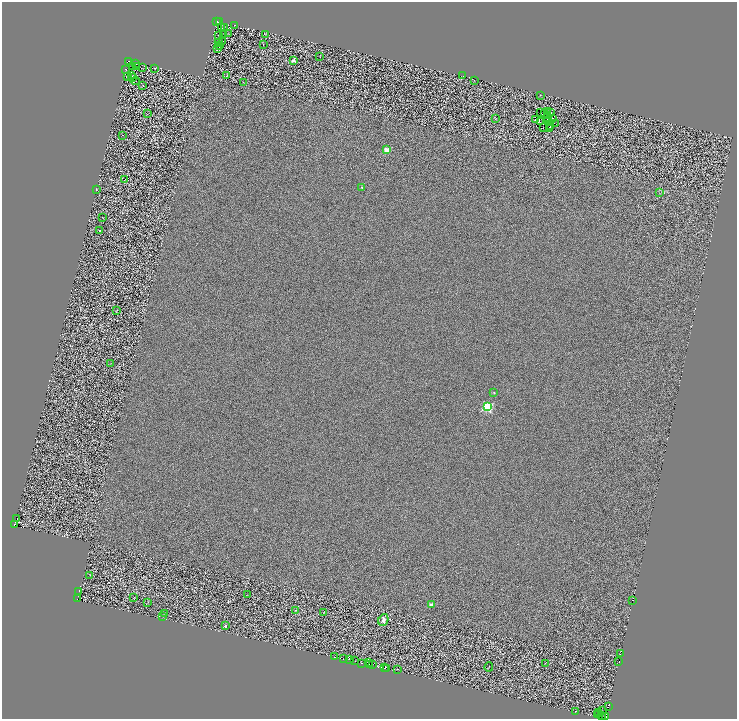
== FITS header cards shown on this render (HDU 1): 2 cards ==
NAXIS1  =                 1470
NAXIS2  =                 1434

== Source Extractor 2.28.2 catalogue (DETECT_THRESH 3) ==
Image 1470 x 1434 px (HDU 1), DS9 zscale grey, zoomed out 1/2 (1 PNG px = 2 x 2 image px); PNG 739 x 721 px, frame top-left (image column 2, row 1434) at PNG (2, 2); each listed source drawn as its Kron ellipse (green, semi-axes under 4 px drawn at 4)
Background 0.592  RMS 2.4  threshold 7.08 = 3 sigma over >= 5 px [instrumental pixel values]
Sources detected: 164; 65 cannot appear on this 1/2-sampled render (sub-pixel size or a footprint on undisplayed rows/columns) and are neither listed nor drawn; the other 99 listed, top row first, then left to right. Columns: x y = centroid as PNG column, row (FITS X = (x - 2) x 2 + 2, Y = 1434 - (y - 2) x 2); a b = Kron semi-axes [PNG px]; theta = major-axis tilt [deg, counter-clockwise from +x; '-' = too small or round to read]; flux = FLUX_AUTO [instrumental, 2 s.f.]
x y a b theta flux
217 21 2 1 - 460
219 22 4 2 - 620
235 25 2 1 - 130
224 27 2 1 - 210
222 28 3 2 - 230
224 34 2 1 - 140
229 34 2 1 - 80
265 34 3 1 - 170
218 35 3 1 - 160
223 41 2 1 - 170
219 43 2 1 - 110
263 44 2 1 - 230
220 46 3 1 - 180
217 48 3 1 - 260
320 56 3 1 - 130
293 60 4 3 - 1200
129 61 2 1 - 270
136 63 3 1 - 280
132 67 2 1 - 120
137 67 3 2 - 130
143 68 2 1 - 100
154 68 2 2 - 180
126 69 2 1 - 120
227 75 2 1 - 94
132 76 3 1 - 180
463 76 2 1 - 95
127 77 2 1 - 190
133 78 3 1 - 170
474 80 2 1 - 110
135 81 4 1 - 130
243 82 2 1 - 110
143 86 3 2 - 160
540 95 3 2 - 130
547 112 3 2 - 76
540 113 2 2 - 26
544 113 3 1 - 74
551 113 2 1 - 94
147 114 2 1 - 97
548 115 4 2 - 8.1
547 118 2 1 - 180
552 118 3 1 - 230
495 119 2 2 - 180
535 119 2 1 - 50
547 120 2 1 - 130
541 122 2 1 - 160
555 123 3 1 - 150
550 126 3 2 - 100
543 127 2 1 - 90
550 129 2 1 - 170
123 135 2 1 - 5400
387 150 3 2 - 14000
125 180 2 1 - 100
362 187 2 2 - 970
97 189 2 1 - 210
660 193 3 1 - 140
103 218 3 1 - 130
100 231 2 2 - 1200
116 310 4 2 - 220
111 363 2 1 - 110
494 392 2 2 - 360
487 407 3 3 - 62000
17 518 3 1 - 740
14 525 3 1 - 4500
90 575 2 2 - 190
79 591 2 1 - 170
247 595 2 1 - 120
134 597 4 2 - 190
77 599 2 1 - 4300
632 601 2 1 - 720
148 602 2 1 - 120
431 605 2 2 - 4700
296 610 3 1 - 110
323 613 2 2 - 130
164 614 3 1 - 120
163 616 2 1 - 110
383 620 6 5 - 2200
225 626 2 2 - 1400
620 654 2 1 - 1800
334 657 2 1 - 850
344 658 3 1 - 740
349 659 2 1 - 1000
355 661 2 1 - 810
368 662 2 1 - 310
619 662 2 1 - 4300
362 663 3 1 - 4100
545 663 3 1 - 150
369 665 2 2 - 410
372 665 2 2 - 280
385 667 3 2 - 2400
489 667 5 1 - 170
387 668 2 1 - 4100
397 669 2 1 - 930
609 706 2 1 - 810
603 710 2 1 - 960
576 711 2 1 - 140
599 712 2 2 - 650
598 715 2 1 - 2800
601 716 2 1 - 930
606 717 3 1 - 1400
At the frame edge (FLAGS 8, measured only in part): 1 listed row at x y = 606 717
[65 sub-pixel or undisplayed-footprint detections neither listed nor drawn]